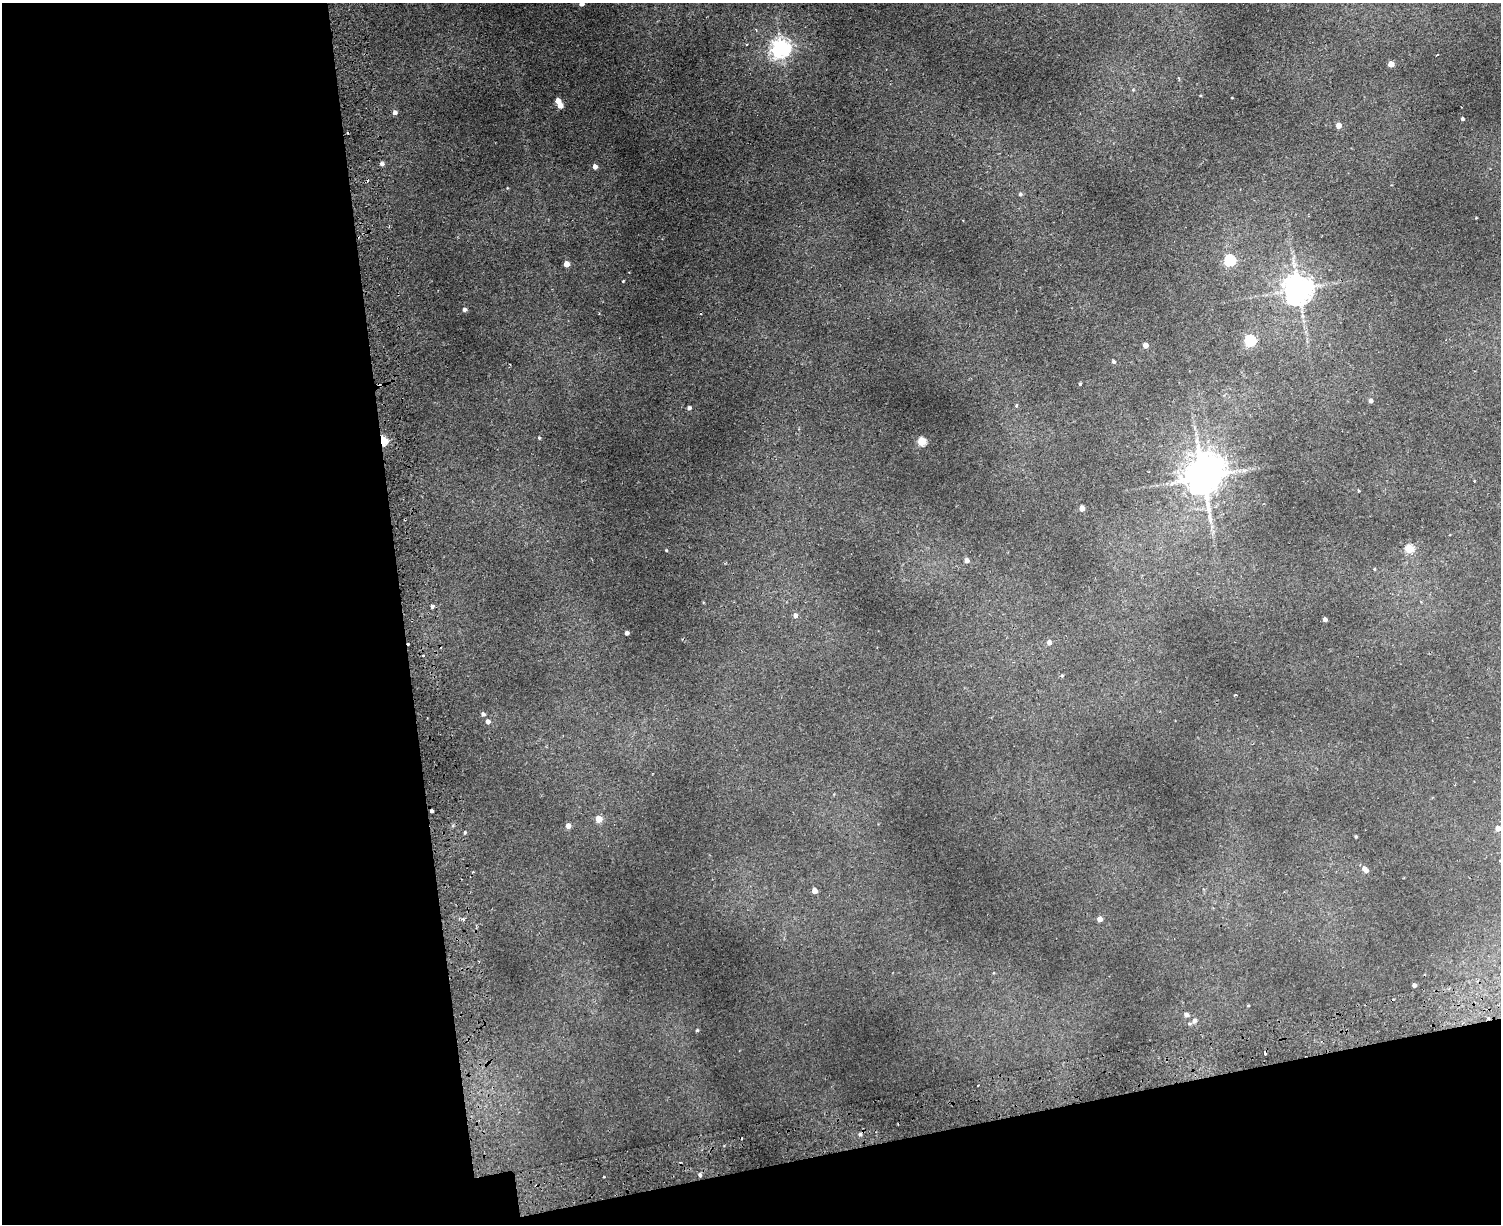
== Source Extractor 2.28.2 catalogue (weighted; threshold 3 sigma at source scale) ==
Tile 10 of 3 x 4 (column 1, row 4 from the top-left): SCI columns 293-1791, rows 57-1278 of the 4965 x 5000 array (HDU 1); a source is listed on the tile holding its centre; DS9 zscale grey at full resolution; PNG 1503 x 1226 px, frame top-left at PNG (2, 3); no overlay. Shown black and unused: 33% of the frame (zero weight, under 2 of 3 exposures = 4% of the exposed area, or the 3 px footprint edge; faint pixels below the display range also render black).
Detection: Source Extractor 2.28.2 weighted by HDU 2 'WHT'; one run over the whole footprint, this tile lists its part. Background 0.0318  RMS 0.0041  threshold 0.0185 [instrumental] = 3 sigma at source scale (4.5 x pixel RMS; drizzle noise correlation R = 1.50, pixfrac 1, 0.05/0.05 arcsec/px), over >= 5 px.
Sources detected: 73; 1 inside a brighter object's white glare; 8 cosmic-ray / hot-pixel residue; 1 long thin detection or spike segment (spike, bleed or trail) — not listed; the other 63 listed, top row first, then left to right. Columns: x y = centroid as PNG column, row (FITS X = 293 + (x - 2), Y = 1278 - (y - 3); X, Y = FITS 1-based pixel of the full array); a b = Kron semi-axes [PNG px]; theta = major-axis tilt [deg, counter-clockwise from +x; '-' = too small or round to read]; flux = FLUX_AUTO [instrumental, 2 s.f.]
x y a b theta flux
581 3 4 4 - 1.8
781 48 7 7 - 170
1437 54 3 2 - 0.33
1391 64 4 4 - 5.3
558 101 5 4 - 3.3
560 105 4 4 - 3.6
395 112 5 4 - 1.4
1462 119 3 3 - 0.75
1338 126 4 4 - 3.5
382 164 5 4 - 1.1
595 166 5 4 - 2
1020 194 5 4 - 0.72
1476 218 2 2 - 0.25
1230 260 5 5 - 33
566 264 4 4 - 3.8
623 281 3 3 - 0.32
1298 289 8 8 - 580
464 309 4 4 - 0.91
1250 340 5 5 - 38
1145 345 4 4 - 2.6
1113 361 4 4 - 0.67
1371 401 4 4 - 1.4
1017 405 4 3 - 0.38
689 408 4 4 - 0.96
539 438 4 3 - 0.39
383 440 5 4 - 22
922 441 5 5 - 17
1203 477 10 9 - 990
1474 481 3 2 - 0.38
1358 491 3 3 - 0.46
1082 508 4 4 - 2.9
1409 548 5 5 - 15
666 550 4 3 - 0.31
966 560 4 4 - 2
1374 569 3 3 - 0.31
432 606 3 3 - 1.8
795 615 5 5 - 1.6
1325 619 4 4 - 1.6
627 633 4 4 - 1.2
1049 642 5 4 - 1.7
423 655 3 3 - 0.47
1062 676 4 4 - 0.58
483 714 5 4 - 1.1
488 721 5 5 - 1.4
431 811 3 3 - 0.69
599 819 5 5 - 5.5
568 826 4 4 - 2.5
1498 828 4 4 - 3.1
464 832 4 3 - 0.67
1356 836 3 3 - 0.48
1365 869 8 5 -46 2.2
814 891 4 4 - 3.3
463 919 5 5 - 0.73
1100 919 4 4 - 2.3
1414 985 4 4 - 1.1
1248 1005 4 3 - 0.28
1186 1015 5 4 - 1.4
1488 1018 4 3 - 0.65
1194 1021 7 6 - 1.7
697 1030 3 3 - 0.44
860 1134 5 5 - 0.73
700 1175 5 4 - 0.65
604 1177 2 2 - 0.41
Overlapping masked pixels (flux is a lower limit): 2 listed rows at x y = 383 440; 1488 1018
Isophote crosses this tile's border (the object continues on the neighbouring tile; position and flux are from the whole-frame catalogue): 1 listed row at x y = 581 3
Unlisted compact peaks at least as high as the median listed source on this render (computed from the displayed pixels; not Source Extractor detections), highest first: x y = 1080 384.